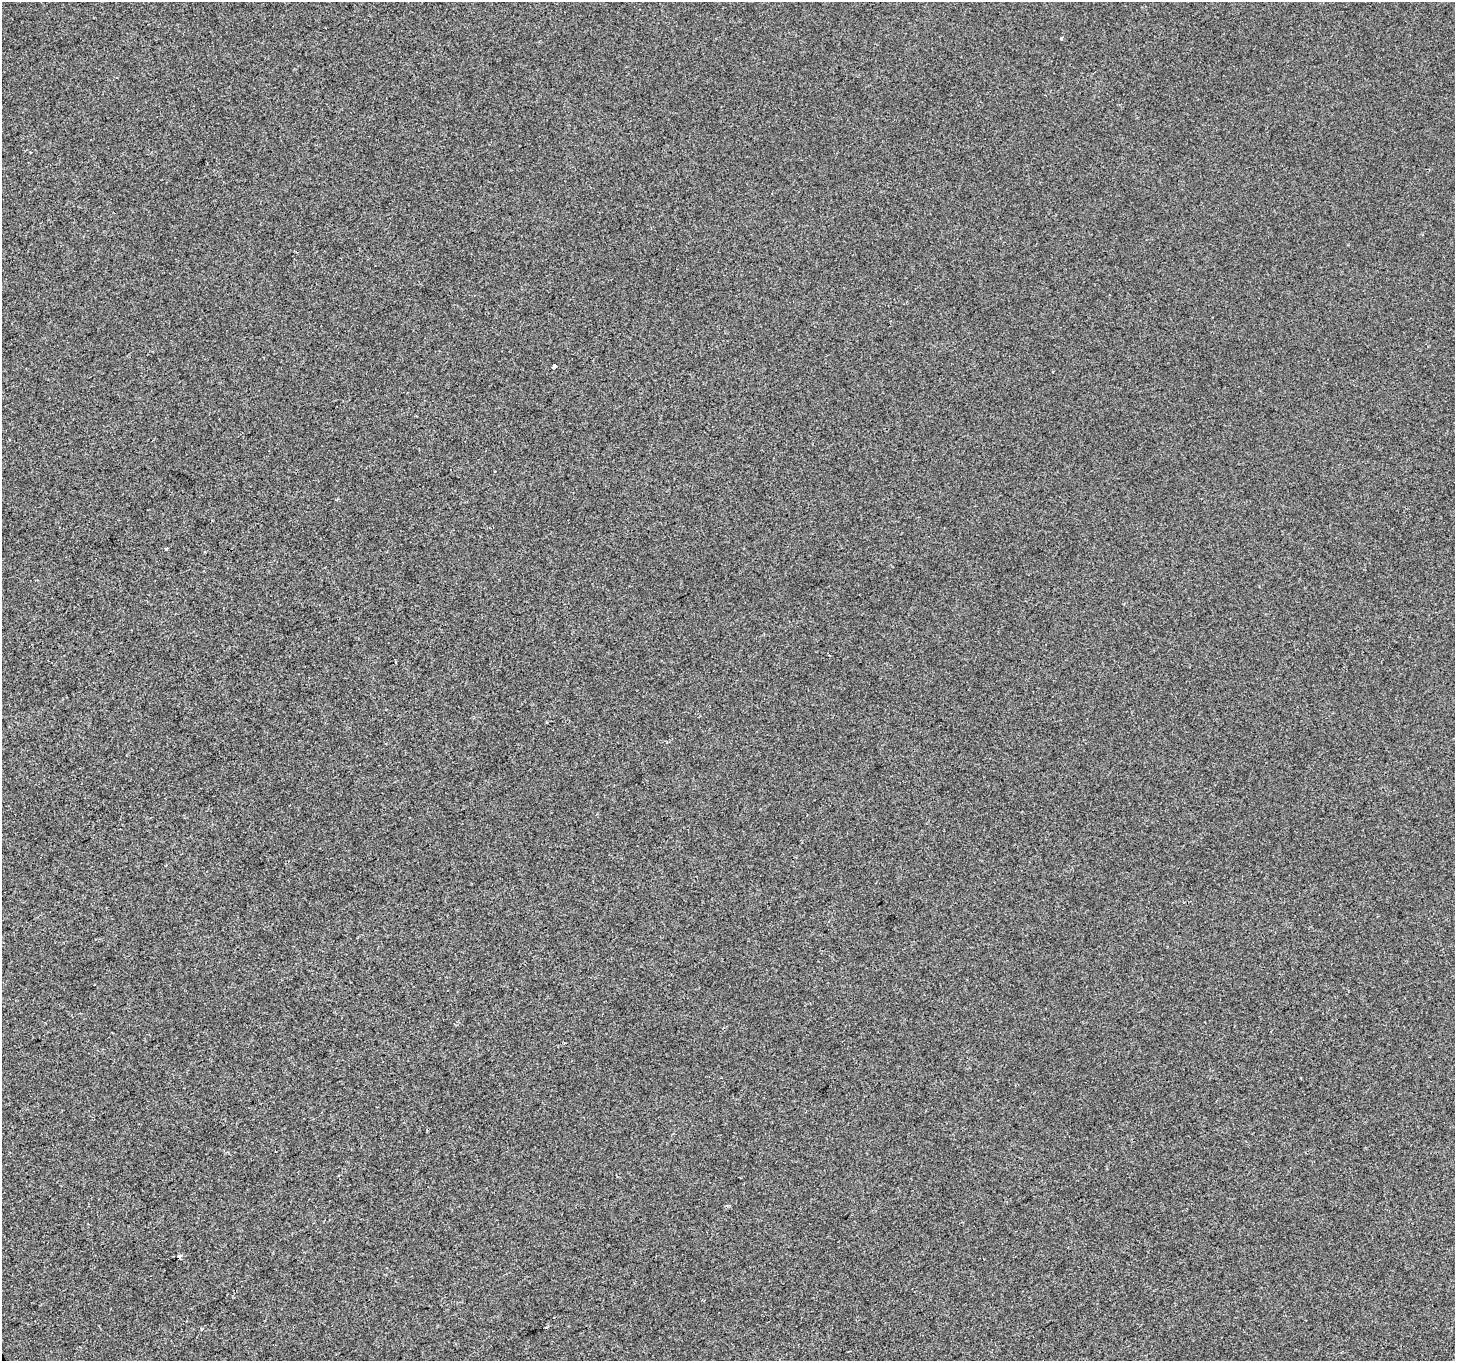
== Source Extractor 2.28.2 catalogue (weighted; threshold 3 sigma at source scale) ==
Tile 7 of 4 x 4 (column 3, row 2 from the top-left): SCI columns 2910-4362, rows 2885-4243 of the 5816 x 5708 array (HDU 1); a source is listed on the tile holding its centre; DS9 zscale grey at full resolution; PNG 1457 x 1363 px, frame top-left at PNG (2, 2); no overlay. Shown black and unused: <1% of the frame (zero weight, under 2 of 3 exposures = <1% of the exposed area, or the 3 px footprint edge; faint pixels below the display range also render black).
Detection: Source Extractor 2.28.2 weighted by HDU 2 'WHT'; one run over the whole footprint, this tile lists its part. Background 4.91e-04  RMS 0.0045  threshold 0.0201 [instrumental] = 3 sigma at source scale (4.5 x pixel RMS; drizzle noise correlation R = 1.50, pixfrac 1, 0.0396/0.0396 arcsec/px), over >= 5 px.
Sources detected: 7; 3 cosmic-ray / hot-pixel residue — not listed; the other 4 listed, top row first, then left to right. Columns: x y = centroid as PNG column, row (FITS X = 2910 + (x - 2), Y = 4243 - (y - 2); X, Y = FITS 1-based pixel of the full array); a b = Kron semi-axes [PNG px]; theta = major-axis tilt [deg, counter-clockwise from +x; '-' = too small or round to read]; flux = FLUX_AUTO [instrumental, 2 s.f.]
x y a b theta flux
1061 38 4 3 - 2
555 366 4 4 - 8.9
416 416 3 2 - 0.71
180 1256 3 3 - 2.1
Overlapping masked pixels (flux is a lower limit): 1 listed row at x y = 180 1256